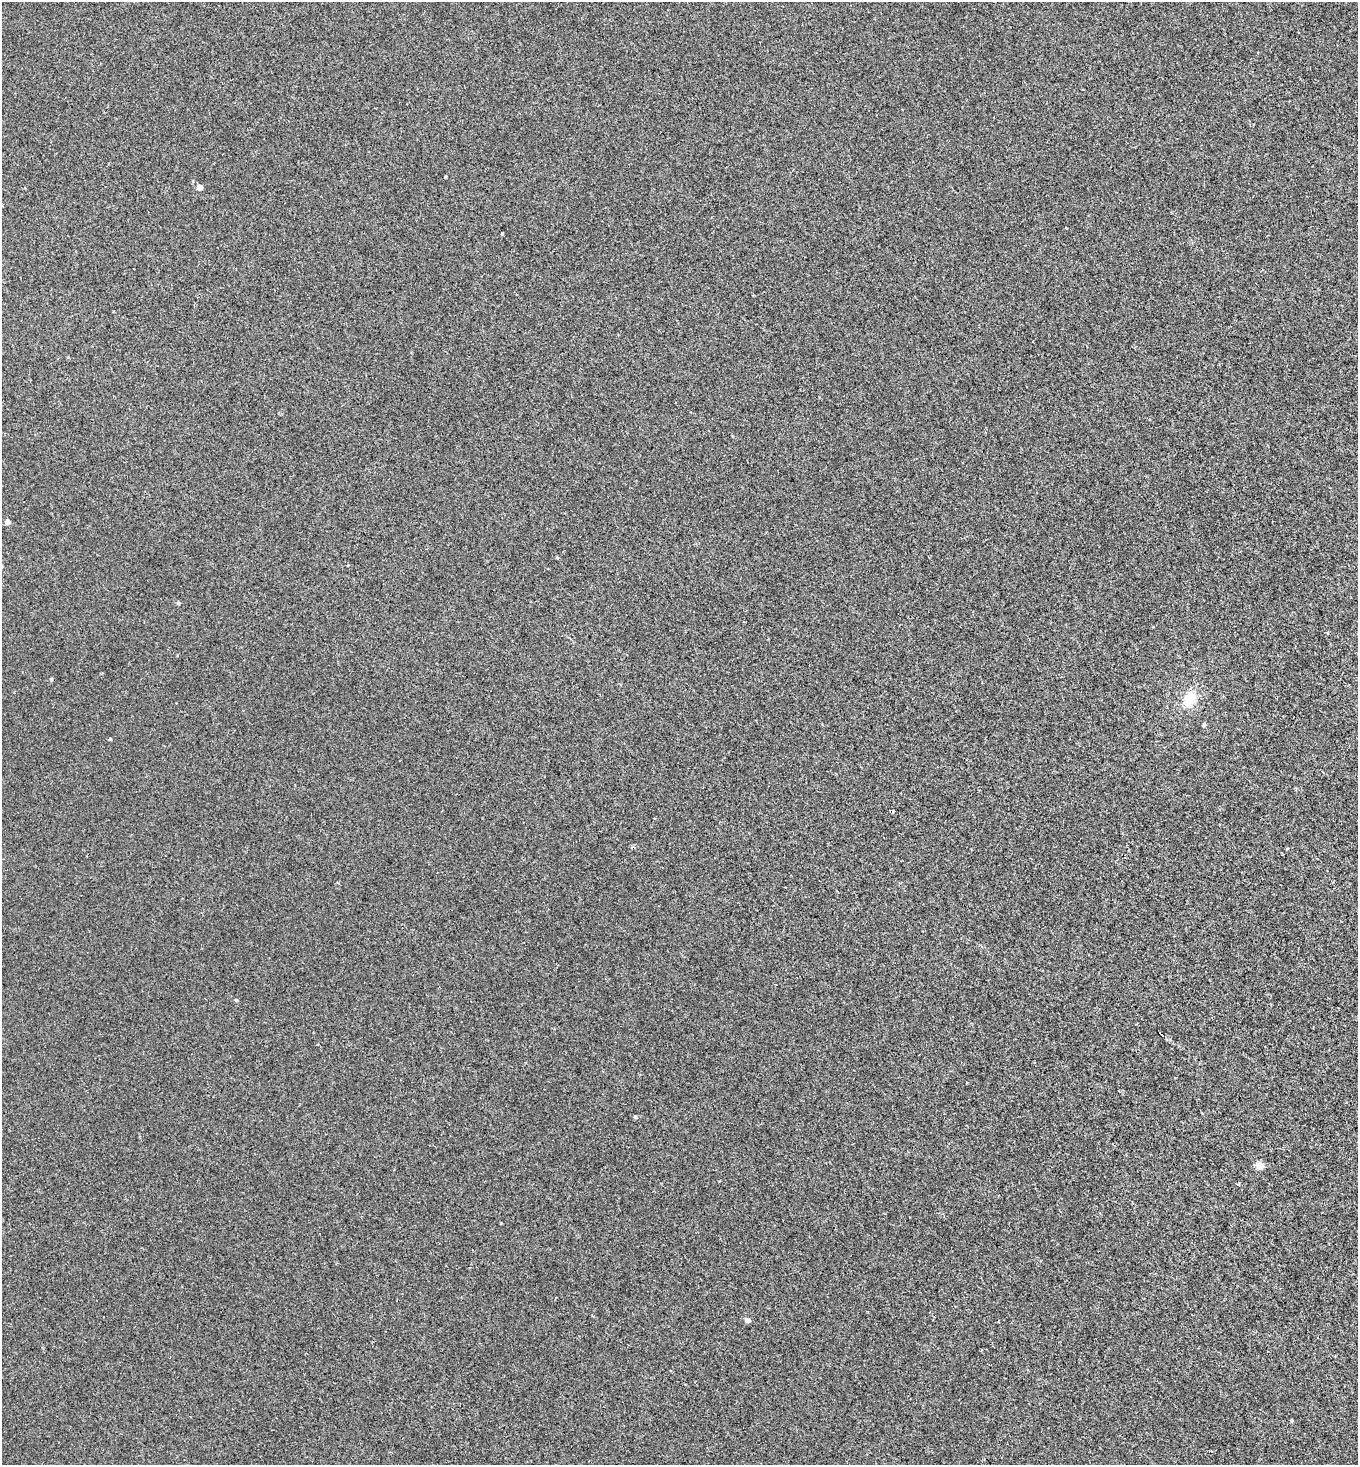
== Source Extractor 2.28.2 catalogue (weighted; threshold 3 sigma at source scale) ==
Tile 6 of 4 x 4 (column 2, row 2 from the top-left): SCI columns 1502-2857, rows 2925-4387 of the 5857 x 5849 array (HDU 1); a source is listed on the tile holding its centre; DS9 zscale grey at full resolution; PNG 1360 x 1467 px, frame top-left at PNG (2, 2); no overlay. Shown black and unused: <1% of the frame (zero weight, under 2 of 3 exposures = <1% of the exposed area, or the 3 px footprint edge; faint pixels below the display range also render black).
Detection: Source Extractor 2.28.2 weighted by HDU 2 'WHT'; one run over the whole footprint, this tile lists its part. Background 3.64e-04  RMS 0.0048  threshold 0.0216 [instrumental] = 3 sigma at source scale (4.5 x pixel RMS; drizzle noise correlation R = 1.50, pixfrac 1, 0.05/0.05 arcsec/px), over >= 5 px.
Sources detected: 17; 1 cosmic-ray / hot-pixel residue — not listed; the other 16 listed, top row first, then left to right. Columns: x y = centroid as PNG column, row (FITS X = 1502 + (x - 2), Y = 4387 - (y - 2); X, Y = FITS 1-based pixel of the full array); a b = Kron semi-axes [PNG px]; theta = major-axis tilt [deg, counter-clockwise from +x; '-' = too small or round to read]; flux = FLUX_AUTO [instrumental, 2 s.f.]
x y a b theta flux
200 187 4 4 - 3.8
1066 228 2 2 - 0.26
502 234 3 2 - 0.42
7 522 4 4 - 3.2
557 558 3 3 - 0.51
178 603 4 4 - 0.67
51 679 4 4 - 0.56
1190 698 20 14 60 9.2
1204 724 5 4 - 0.83
110 739 4 3 - 0.57
236 1000 4 3 - 0.59
1162 1034 4 3 - 39
635 1116 4 4 - 0.59
1259 1166 5 5 - 12
747 1320 5 4 - 2.5
1292 1420 3 3 - 0.62
Overlapping masked pixels (flux is a lower limit): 1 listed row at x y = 1162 1034
Unlisted compact peaks at least as high as the median listed source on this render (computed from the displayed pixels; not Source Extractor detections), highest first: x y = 445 177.